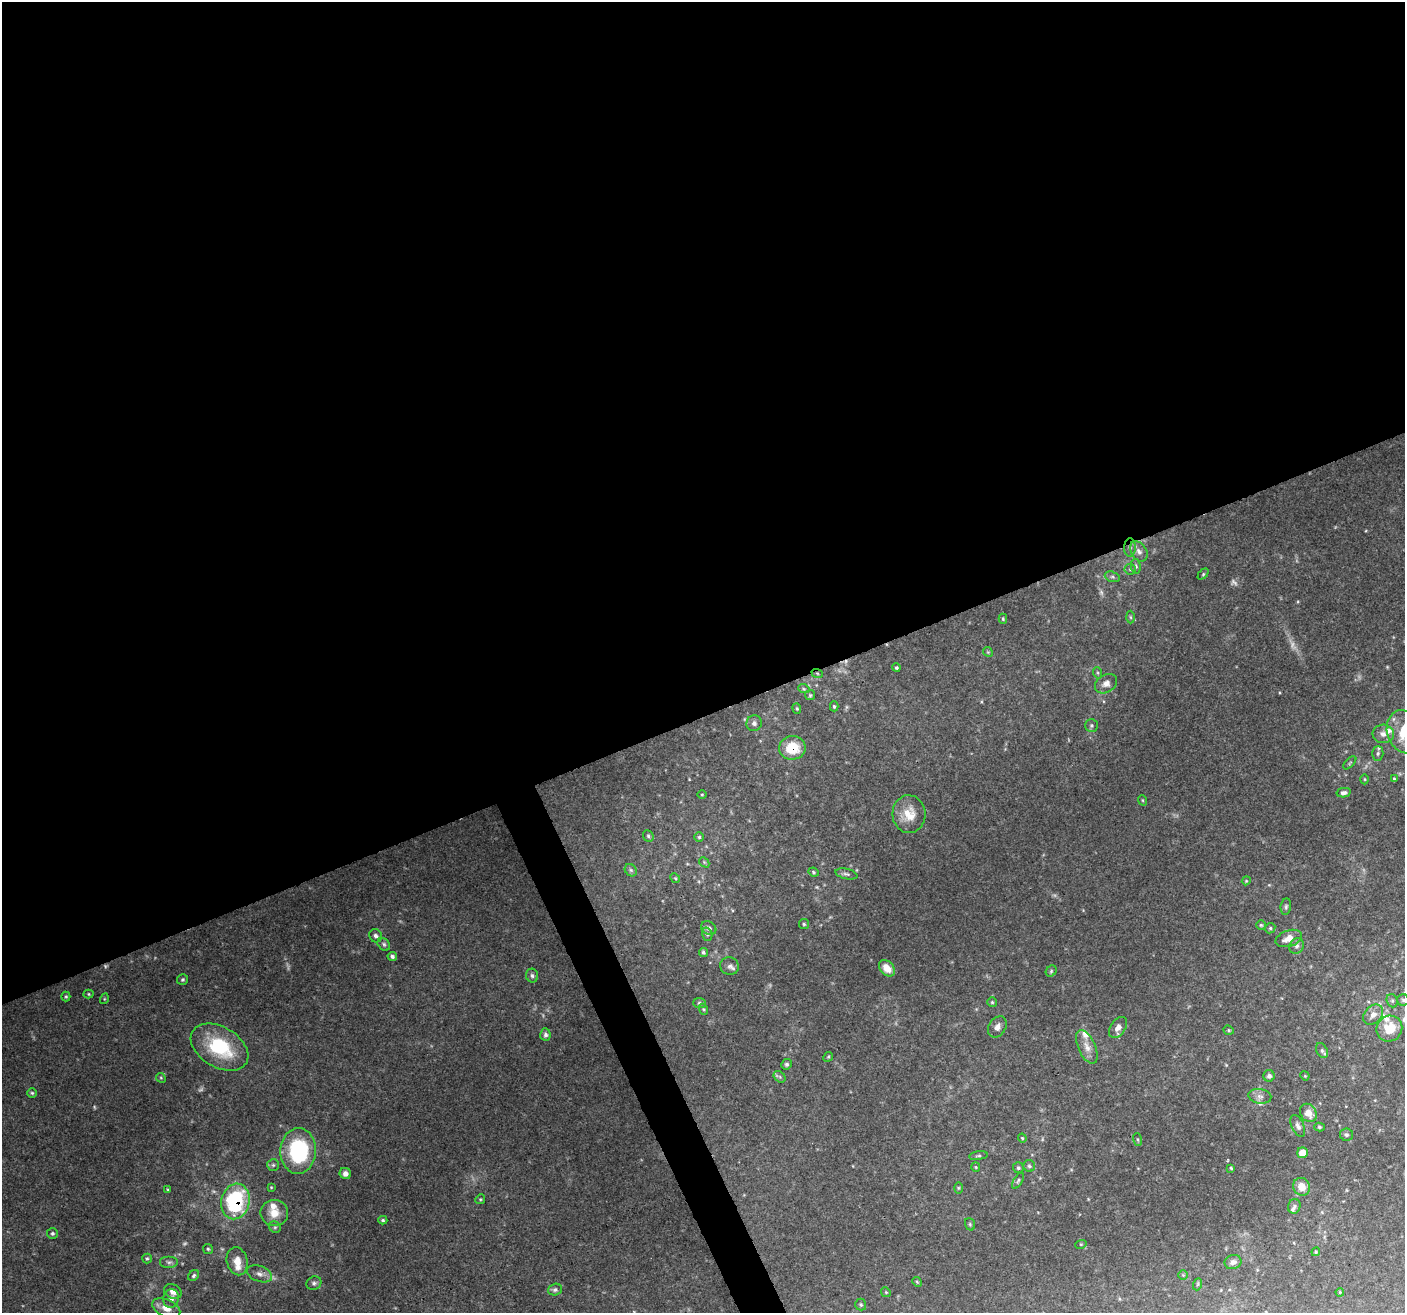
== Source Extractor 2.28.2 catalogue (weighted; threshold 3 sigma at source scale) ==
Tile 2 of 4 x 4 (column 2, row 1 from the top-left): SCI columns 1410-2812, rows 4078-5388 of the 5620 x 5476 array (HDU 1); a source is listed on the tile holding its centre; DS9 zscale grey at full resolution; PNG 1407 x 1315 px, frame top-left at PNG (2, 2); each listed source drawn as its Kron ellipse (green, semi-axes under 4 px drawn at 4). Shown black and unused: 56% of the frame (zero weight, under 3 of 4 exposures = <1% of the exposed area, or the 3 px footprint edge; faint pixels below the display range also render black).
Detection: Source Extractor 2.28.2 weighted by HDU 2 'WHT'; one run over the whole footprint, this tile lists its part. Background 0.177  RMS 0.0069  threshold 0.0311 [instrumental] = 3 sigma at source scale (4.5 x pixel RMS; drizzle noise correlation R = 1.50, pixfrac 1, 0.0396/0.0396 arcsec/px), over >= 5 px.
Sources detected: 146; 10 too faint to see at this stretch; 1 cosmic-ray / hot-pixel residue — neither listed nor drawn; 7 inside a brighter listed object's ellipse — not listed separately; the other 128 listed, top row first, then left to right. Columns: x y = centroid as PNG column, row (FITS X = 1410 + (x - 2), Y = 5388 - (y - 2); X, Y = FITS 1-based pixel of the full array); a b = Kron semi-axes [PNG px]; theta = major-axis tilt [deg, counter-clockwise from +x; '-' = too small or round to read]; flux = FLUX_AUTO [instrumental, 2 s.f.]
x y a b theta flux
1130 547 9 6 89 2.3
1139 551 11 7 -57 4
1136 566 7 5 -81 1.4
1130 569 5 5 - 1.2
1203 574 6 4 46 1.1
1112 577 8 5 -18 1.6
1130 617 6 4 -88 1.1
1003 619 5 4 - 0.92
988 652 5 4 - 0.94
896 668 4 4 - 1
817 673 6 3 -19 0.94
1098 673 6 3 -71 0.85
1106 684 12 9 31 4.4
804 689 6 3 -18 0.9
810 695 5 5 - 0.98
834 706 5 4 - 0.96
797 708 5 4 - 0.86
754 723 8 7 - 2.2
1092 725 6 6 - 1.4
1404 732 22 17 -71 28
1383 734 11 9 -5 4.7
792 748 13 12 - 19
1378 753 7 5 88 1.7
1350 763 8 3 45 0.85
1365 779 5 3 - 0.67
1394 779 3 3 - 0.84
1344 793 7 4 12 2
702 794 4 3 - 0.73
1142 800 5 3 - 0.68
909 814 19 16 -86 14
648 836 6 5 - 1.2
699 837 5 5 - 0.97
704 862 6 4 -46 0.95
631 870 7 5 -46 1.6
814 872 5 4 - 0.96
846 874 11 5 -13 2
675 878 5 4 - 0.89
1246 881 4 3 - 0.66
1286 907 8 5 83 1.5
804 924 5 5 - 1
1261 925 5 5 - 0.94
709 928 8 6 -29 2.6
1270 928 5 4 - 1.1
707 934 7 5 -74 1.5
376 936 7 6 - 2.2
1289 938 14 8 18 8
384 944 7 5 -46 1.5
1297 946 8 7 - 2.5
703 952 4 4 - 1.2
392 956 5 4 - 1.7
730 966 10 8 -21 3.1
887 968 9 6 -46 6
1051 971 6 5 - 1.1
532 976 7 6 - 1.9
183 979 5 5 - 1.3
89 994 5 4 - 0.81
66 996 5 4 - 0.94
104 999 5 3 - 0.61
1403 1000 6 5 - 1.3
1392 1001 7 5 -69 1.4
992 1002 5 5 - 0.9
700 1003 6 5 - 1.5
703 1009 5 3 - 0.86
1373 1015 11 8 45 5.3
997 1027 11 8 56 4
1118 1027 12 7 55 4.2
1389 1029 13 12 - 16
1229 1030 5 4 - 0.99
545 1035 6 5 - 2.1
220 1047 31 20 -31 51
1087 1047 18 8 -66 6.4
1322 1050 8 5 -64 1.8
828 1057 5 4 - 0.87
786 1064 5 5 - 1.6
1269 1076 6 6 - 2.3
1305 1076 5 4 - 0.67
780 1077 6 5 - 1.3
161 1078 5 4 - 0.93
32 1093 4 4 - 0.96
1260 1096 11 7 -9 3.7
1308 1113 9 7 -57 7.7
1298 1126 12 6 -66 2.9
1319 1127 5 4 - 1
1346 1135 6 6 - 1.6
1022 1138 4 4 - 0.77
1138 1139 6 3 -71 0.85
298 1151 23 18 88 70
1302 1153 5 5 - 9.5
978 1156 9 3 8 1.1
273 1165 6 6 - 1.4
1029 1166 6 5 - 1.5
976 1167 5 4 - 0.76
1018 1168 5 5 - 1.3
1231 1168 4 3 - 0.87
345 1174 6 5 - 3
1018 1181 9 4 58 1.3
271 1187 4 3 - 0.66
1302 1187 9 8 - 9
958 1188 6 4 90 0.87
168 1190 4 3 - 0.72
480 1199 5 4 - 0.86
235 1201 18 14 76 69
1294 1206 7 6 - 1.9
274 1213 14 13 - 10
383 1220 4 4 - 1.1
970 1224 6 5 - 1
275 1227 6 5 - 1.4
52 1233 5 5 - 1.4
1081 1244 6 3 18 0.73
208 1249 5 4 - 0.96
1316 1252 4 4 - 0.8
147 1259 5 4 - 0.96
237 1261 14 10 -76 8.5
169 1262 9 6 0 2.3
1233 1262 8 7 - 3.5
260 1274 13 7 -20 4.1
194 1275 6 5 - 1.8
1183 1275 5 5 - 0.83
917 1282 5 4 - 0.83
314 1283 8 6 26 2
1198 1284 6 3 71 0.88
555 1290 7 6 - 2
173 1292 9 7 -31 4.5
886 1292 5 4 - 0.84
1340 1292 4 3 - 0.78
171 1298 9 8 - 3.5
861 1305 6 5 - 1.2
166 1308 15 8 -25 7.5
Overlapping masked pixels (flux is a lower limit): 4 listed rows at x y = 1130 547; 817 673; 792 748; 235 1201
Isophote crosses this tile's border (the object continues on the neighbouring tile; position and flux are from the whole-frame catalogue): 1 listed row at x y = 1404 732